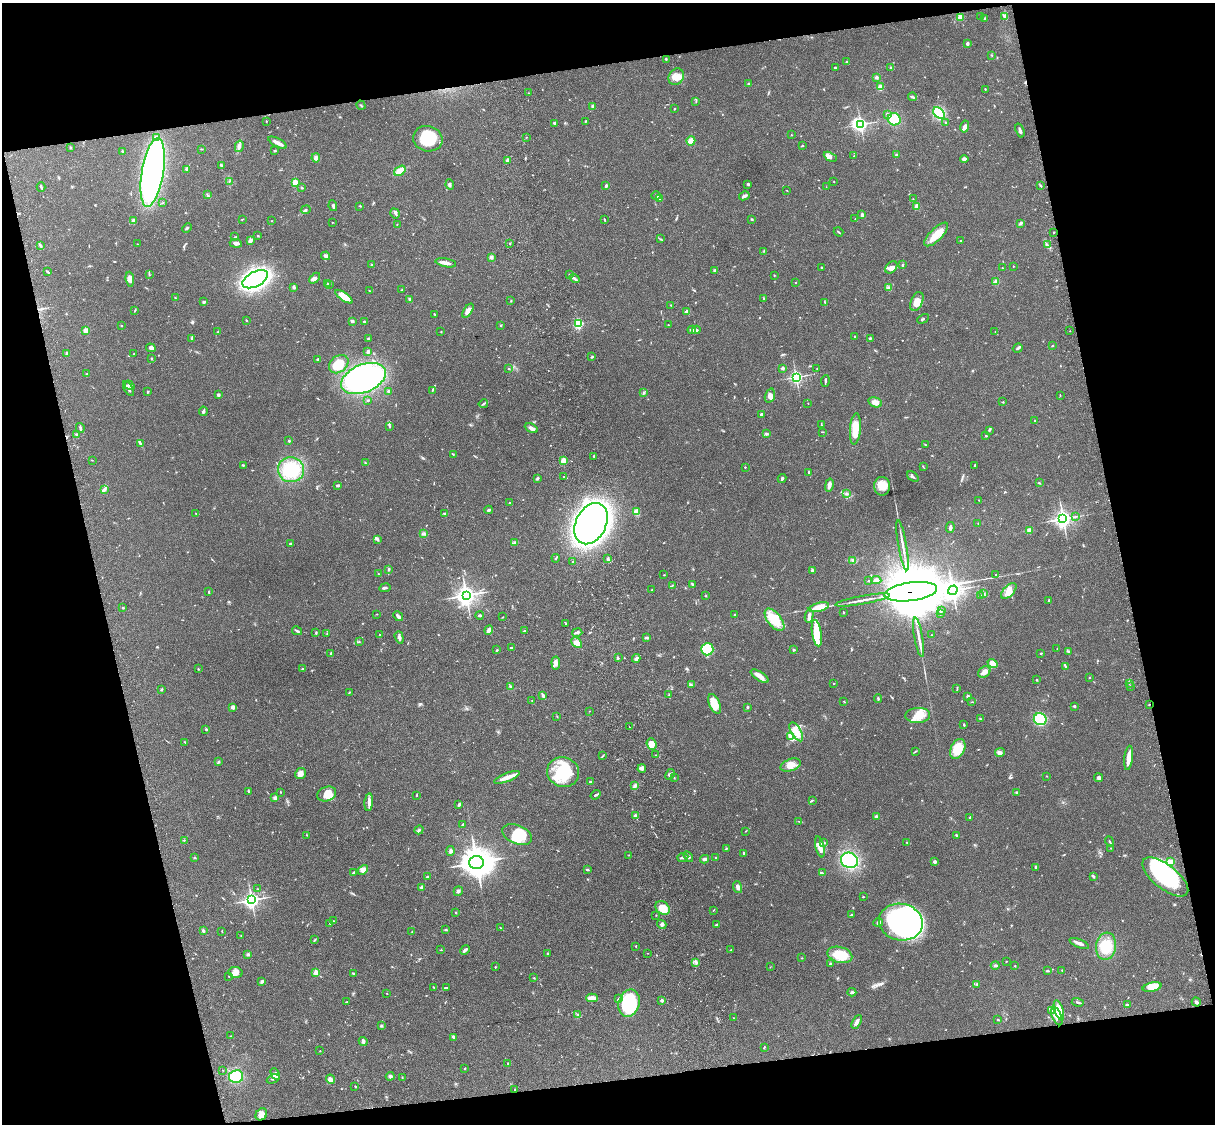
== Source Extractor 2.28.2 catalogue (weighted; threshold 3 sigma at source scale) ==
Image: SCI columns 121-4969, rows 277-4763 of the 5088 x 4927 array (HDU 1 of 3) = the unmasked area's bounding box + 8 px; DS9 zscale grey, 4 x 4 block average (1 PNG px = mean of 4 x 4 image px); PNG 1217 x 1126 px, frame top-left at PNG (2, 3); each listed source drawn as its Kron ellipse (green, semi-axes under 4 px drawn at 4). Shown black and unused: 26% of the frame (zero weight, under 3 of 4 exposures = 6% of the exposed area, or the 3 px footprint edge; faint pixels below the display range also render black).
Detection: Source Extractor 2.28.2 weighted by HDU 2 'WHT'. Background 0.0752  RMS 0.0059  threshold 0.0265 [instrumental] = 3 sigma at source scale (4.5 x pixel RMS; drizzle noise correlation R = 1.50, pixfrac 1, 0.05/0.05 arcsec/px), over >= 5 px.
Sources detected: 755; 3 too faint to see at this stretch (4 x 4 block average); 6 inside a brighter object's white glare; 2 cosmic-ray / hot-pixel residue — neither listed nor drawn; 16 coinciding with a brighter row at this scale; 48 inside a brighter listed object's ellipse — not listed separately; of the other 680, all 500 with FLUX_AUTO >= 1.36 (the completeness limit of this list) listed and drawn (180 fainter detections not listed), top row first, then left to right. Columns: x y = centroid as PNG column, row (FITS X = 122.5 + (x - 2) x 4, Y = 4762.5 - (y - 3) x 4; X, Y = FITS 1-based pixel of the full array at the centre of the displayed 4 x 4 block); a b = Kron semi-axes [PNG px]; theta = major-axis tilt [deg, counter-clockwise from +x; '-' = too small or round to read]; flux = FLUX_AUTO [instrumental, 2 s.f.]
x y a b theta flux
1005 16 4 3 - 9.6
960 17 2 2 - 130
981 17 3 2 - 3.1
985 18 3 2 - 2.7
967 44 2 2 - 29
992 55 2 2 - 1.8
666 59 2 2 - 2.3
847 61 2 2 - 1.9
891 67 2 2 - 1.8
835 68 4 2 - 4.1
676 77 9 7 57 28
876 77 3 2 - 7.3
749 84 2 2 - 17
880 87 3 3 - 15
985 89 2 2 - 2.6
528 93 2 2 - 2.6
912 97 4 2 - 4.8
696 101 2 2 - 1.8
361 105 5 2 - 2.8
593 106 2 2 - 12
674 109 2 2 - 6.8
939 113 7 4 -44 130
887 114 3 2 - 4.1
894 119 6 6 - 73
266 121 2 2 - 1.7
586 121 2 2 - 2.5
555 123 2 2 - 11
946 123 2 2 - 2.3
860 124 4 3 - 960
965 126 6 4 78 11
1020 130 7 2 -71 8.7
791 135 2 2 - 2.9
156 137 3 2 - 5.4
527 137 3 2 - 1.6
428 139 15 12 -13 130
691 141 5 4 - 29
278 143 10 3 -29 25
239 146 6 3 76 9.4
802 146 2 2 - 2.8
71 147 2 2 - 2.4
201 149 3 2 - 2.4
274 151 3 2 - 2.9
122 152 3 2 - 3.4
897 155 3 3 - 5.9
854 156 2 2 - 1.5
830 157 7 4 -27 15
316 158 4 2 - 5.7
964 159 4 3 - 12
508 160 3 3 - 8.1
221 165 3 2 - 4.6
187 169 4 2 - 4.2
400 171 6 3 35 64
153 172 35 11 80 1100
229 181 2 2 - 2
834 181 2 2 - 1.5
295 183 2 2 - 210
748 184 2 2 - 5.3
450 185 5 2 - 5.6
1040 185 3 2 - 2.7
606 186 3 2 - 8.4
41 187 5 2 - 5.3
826 187 2 2 - 1.8
302 188 3 2 - 3.3
787 191 2 2 - 1.4
208 195 2 2 - 2.1
656 196 5 2 - 4.3
744 196 5 3 - 9.1
659 198 4 3 - 4.9
913 199 2 2 - 1.8
163 203 3 2 - 2.2
333 206 5 2 - 5.7
360 206 2 2 - 2.2
916 206 3 3 - 9.7
306 210 5 2 - 5.3
395 213 5 2 - 5.5
862 215 2 2 - 27
242 219 3 2 - 2.3
752 219 3 2 - 2.4
855 219 2 2 - 2.3
604 220 3 2 - 2.4
133 221 2 2 - 65
271 221 2 2 - 1.4
332 222 2 2 - 1.6
397 224 2 2 - 1.4
1021 224 2 2 - 2.7
187 228 5 2 - 3.9
838 232 5 2 - 3.5
1054 232 2 2 - 1.8
936 234 15 6 45 57
258 235 2 2 - 2.3
234 237 2 2 - 1.9
660 239 3 2 - 2.4
250 241 4 2 - 15
960 241 2 2 - 2.3
236 243 6 3 -5 11
137 244 2 2 - 1.4
510 244 2 2 - 1.8
40 245 4 2 - 5
1047 245 4 2 - 5.3
764 251 2 2 - 2
326 256 4 3 - 12
491 257 3 3 - 5.6
446 263 10 3 -10 21
372 265 2 2 - 2.5
902 265 4 2 - 2.5
1013 266 2 2 - 1.7
891 267 7 5 49 16
822 268 2 2 - 3.3
1002 268 2 2 - 1.6
715 270 3 2 - 4.1
47 272 3 2 - 3.4
570 274 2 2 - 4.2
149 275 3 2 - 2.6
774 275 2 2 - 1.7
315 278 6 4 44 11
130 279 7 3 -83 14
255 279 14 7 28 1200
575 279 5 2 - 12
996 282 3 3 - 12
327 283 2 2 - 4.2
795 283 2 2 - 1.5
330 284 2 2 - 2.1
294 287 3 2 - 7.1
889 288 3 2 - 4.9
369 290 2 2 - 2.3
402 290 3 2 - 2.1
344 297 10 4 -34 50
175 298 2 2 - 1.6
764 298 2 2 - 1.7
410 300 4 2 - 10
511 300 2 2 - 1.4
917 301 10 6 66 32
204 302 3 2 - 5.6
825 303 3 2 - 2.4
671 305 2 2 - 1.9
135 311 3 2 - 2.8
468 311 8 3 57 24
687 311 4 3 - 6.8
434 314 3 2 - 2.4
923 319 6 2 27 4.8
246 320 2 2 - 1.9
352 321 3 2 - 7.1
364 321 2 2 - 3
578 324 2 2 - 440
121 325 2 2 - 5.9
501 325 2 2 - 3.2
668 325 2 2 - 1.5
86 330 2 2 - 100
692 330 4 3 - 9.2
696 330 4 3 - 12
1070 331 2 2 - 1.4
217 332 2 2 - 1.7
441 332 2 2 - 2
995 332 2 2 - 1.4
855 336 2 2 - 3.8
192 338 4 2 - 4.1
368 338 3 2 - 1.6
870 338 3 2 - 3
1053 345 2 2 - 2.5
151 348 5 3 - 13
1018 348 5 3 - 7.3
368 352 3 2 - 6.1
67 353 3 2 - 7.5
134 353 2 2 - 1.7
592 357 3 2 - 4.2
151 359 2 2 - 2.9
318 359 2 2 - 19
339 364 11 8 39 76
782 368 4 3 - 4.5
508 369 2 2 - 3.7
817 369 2 2 - 1.9
87 374 2 2 - 3.5
796 377 3 3 - 640
363 378 23 14 22 710
825 381 6 2 84 5.2
129 385 5 3 - 9.2
128 389 8 2 -61 11
432 390 4 2 - 4.1
388 391 3 2 - 2.9
147 392 3 2 - 3.3
643 393 2 2 - 3
218 395 2 2 - 27
1060 395 2 2 - 1.7
770 396 7 5 72 13
368 400 2 2 - 4
875 402 7 5 -18 23
1003 402 2 2 - 1.4
808 403 2 2 - 1.6
483 404 4 2 - 4.1
203 411 5 3 - 5.8
762 415 3 2 - 12
1035 421 3 2 - 3.5
821 425 2 2 - 1.5
390 426 2 2 - 2.1
80 428 5 2 - 5.7
531 428 7 2 -27 17
855 429 16 5 85 67
989 430 4 3 - 4.3
822 432 3 2 - 1.5
766 433 3 3 - 4.9
77 435 3 3 - 6.2
986 436 2 2 - 6.8
289 441 2 2 - 11
140 443 4 3 - 5.5
925 445 3 2 - 2.7
453 454 2 2 - 2.2
594 456 3 2 - 3.9
92 460 2 2 - 1.4
563 461 2 2 - 100
365 463 2 2 - 2.4
243 465 2 2 - 4.7
975 465 2 2 - 2.7
745 467 2 2 - 4.1
923 467 3 2 - 2
291 470 13 12 - 180
809 472 2 2 - 4.1
564 477 2 2 - 1.7
913 477 6 2 -36 5.1
537 478 3 2 - 5.7
782 478 4 2 - 6
1039 483 2 2 - 2.8
338 485 4 2 - 4.8
829 485 6 3 77 16
882 486 9 8 - 44
105 489 2 2 - 1.9
846 494 3 2 - 5.4
979 500 2 2 - 1.4
510 503 2 2 - 2.4
489 510 4 3 - 5.8
636 512 4 3 - 22
445 513 3 2 - 3.7
196 514 2 2 - 1.5
1076 516 2 2 - 1.5
1063 519 3 3 - 1400
978 523 2 2 - 1.5
591 524 22 15 63 2400
950 527 5 2 - 9.3
1029 530 4 3 - 9.5
424 534 3 2 - 3.9
377 539 4 3 - 5.2
514 542 2 2 - 3.6
290 544 2 2 - 4.1
903 545 25 2 -80 24
556 558 4 2 - 3.8
607 559 4 3 - 6.4
853 560 3 2 - 4.6
573 562 2 2 - 1.7
389 569 3 2 - 5.1
812 571 3 3 - 5.1
379 574 2 2 - 1.7
664 575 2 2 - 1.9
996 575 2 2 - 3.3
876 580 5 3 - 12
868 581 2 2 - 2
692 584 4 2 - 5.4
672 586 3 2 - 3.5
385 588 5 2 - 5.3
652 590 2 2 - 2.2
953 590 5 3 - 1700
1009 591 10 5 46 25
209 592 2 2 - 2.7
911 592 26 9 7 50000
984 593 2 2 - 2.1
466 595 4 3 - 2000
706 596 2 2 - 1.9
981 596 2 2 - 1.9
863 600 28 2 10 28
1049 601 2 2 - 2.8
819 607 10 4 14 47
123 608 2 2 - 3
941 611 3 2 - 2.6
844 613 2 2 - 1.9
941 613 3 2 - 4.6
376 614 2 2 - 1.5
479 615 4 2 - 3.9
735 615 3 2 - 2.5
398 616 5 2 - 11
809 616 7 3 78 14
503 617 2 2 - 1.4
774 620 13 7 -52 83
566 624 2 2 - 1.8
489 630 5 2 - 22
297 631 5 2 - 6
524 631 3 2 - 3.6
577 632 5 2 - 9.8
316 633 3 2 - 4.2
817 633 13 4 -81 44
327 634 3 2 - 3.4
380 635 2 2 - 2.7
931 635 2 2 - 1.5
399 637 6 3 -72 9.9
646 637 3 2 - 6.6
919 637 20 2 -80 25
359 642 3 2 - 1.8
577 643 6 4 -45 21
511 647 2 2 - 7.5
1057 648 2 2 - 1.5
707 649 6 6 - 130
497 650 3 2 - 2.6
793 650 3 3 - 3.5
1068 651 3 2 - 6
1041 653 2 2 - 8.6
331 654 3 2 - 5.3
618 658 2 2 - 4
636 658 4 3 - 11
556 663 6 4 -84 14
993 664 5 3 - 32
1065 666 4 2 - 3.7
198 669 3 2 - 1.8
302 669 3 2 - 4.8
984 672 7 5 37 20
760 676 10 4 -32 21
1089 677 2 2 - 2.4
1037 680 3 2 - 2.2
1129 683 2 2 - 1.8
691 684 4 2 - 3.6
833 684 2 2 - 2.9
511 687 3 2 - 4.2
1130 687 2 2 - 1.6
957 688 2 2 - 1.8
161 689 3 2 - 2.1
349 692 3 2 - 2.1
669 695 2 2 - 2.2
543 696 4 2 - 11
968 697 2 2 - 37
878 699 4 2 - 3.8
532 701 2 2 - 1.8
844 701 2 2 - 2.1
972 702 3 2 - 1.7
715 704 10 5 -66 59
1149 704 2 2 - 4.2
1074 706 3 2 - 5.6
233 707 2 2 - 45
748 707 2 2 - 4.3
589 711 2 2 - 1.5
918 715 12 7 3 45
557 716 3 2 - 1.9
980 718 2 2 - 2.3
1040 719 6 6 - 200
964 725 3 2 - 3.9
629 727 2 2 - 3.1
206 729 2 2 - 3.8
796 732 10 5 -59 36
790 737 3 3 - 17
185 742 3 2 - 1.9
652 744 6 4 -67 21
958 749 10 7 63 80
916 751 4 2 - 2.8
1000 752 5 4 - 10
655 755 2 2 - 1.5
603 756 2 2 - 1.9
1129 758 12 2 83 46
219 762 3 2 - 2.8
791 765 10 6 19 36
642 769 4 2 - 4.6
563 772 16 14 -22 180
300 774 5 5 - 24
670 774 6 2 62 6.7
1047 776 2 2 - 1.7
507 777 13 4 21 27
674 778 2 2 - 1.8
1099 778 4 3 - 8.7
590 782 3 2 - 2.9
635 785 4 2 - 3.3
249 791 3 2 - 4.7
280 792 2 2 - 5.6
1017 792 3 2 - 6.9
327 794 9 7 20 60
417 795 2 2 - 1.7
596 795 5 2 - 5.3
275 798 4 3 - 8.4
812 800 3 2 - 2.6
369 802 9 3 85 13
459 804 3 2 - 7.5
635 815 2 2 - 21
876 816 3 2 - 9.3
970 817 2 2 - 2.5
798 821 2 2 - 1.5
462 825 3 2 - 4.1
419 830 5 3 - 7.3
746 831 2 2 - 1.7
517 834 15 9 -23 110
307 835 3 2 - 1.4
956 835 2 2 - 4.2
184 840 2 2 - 1.8
1109 841 5 2 - 3.2
906 842 2 2 - 2.2
824 843 3 2 - 2.7
820 847 11 3 -77 27
726 848 3 2 - 2.2
1111 848 2 2 - 1.8
451 851 5 3 - 7.7
744 853 4 2 - 4.2
629 855 2 2 - 1.4
683 857 5 2 - 12
688 857 6 3 -56 8.3
194 858 2 2 - 4.2
715 858 2 2 - 1.6
705 859 4 3 - 7.7
849 860 9 7 -27 280
1171 861 4 3 - 18
476 862 7 6 - 4700
935 862 2 2 - 30
1036 867 3 3 - 6.3
363 870 6 4 49 25
587 870 3 2 - 6.4
353 873 3 2 - 5.6
822 873 3 2 - 3.5
1093 876 3 2 - 4.8
427 877 3 2 - 4.8
1165 877 27 12 -38 380
422 887 2 2 - 38
738 887 6 3 -69 11
258 889 2 2 - 1.4
458 891 5 3 - 7.6
863 897 2 2 - 6.4
252 900 3 3 - 1100
663 908 8 6 -41 55
713 910 3 2 - 1.5
455 913 2 2 - 2.4
656 915 2 2 - 1.5
851 915 3 2 - 3.3
333 921 2 2 - 1.4
878 922 5 3 - 7.2
901 922 22 18 -12 1300
330 923 3 2 - 2.9
662 925 5 3 - 6.9
716 925 3 2 - 3.5
500 928 3 2 - 2.1
445 929 2 2 - 2
203 931 4 3 - 6.7
222 931 2 2 - 1.6
412 932 3 2 - 1.4
241 936 2 2 - 1.6
315 940 4 2 - 3
1079 943 10 2 -22 20
636 946 2 2 - 1.9
1106 946 14 10 82 100
441 950 3 2 - 1.9
465 950 5 2 - 10
731 950 2 2 - 4
647 953 2 2 - 1.4
248 954 3 2 - 3.6
548 954 3 2 - 3.2
840 955 13 8 -15 94
802 958 2 2 - 1.7
1006 961 2 2 - 2
696 962 2 2 - 2.7
830 964 2 2 - 14
995 965 4 3 - 6.1
1015 966 2 2 - 2.1
495 967 2 2 - 2.8
770 967 2 2 - 1.7
1062 970 2 2 - 1.4
1047 971 3 2 - 4.1
235 972 7 5 -7 21
316 973 2 2 - 120
353 973 4 2 - 2.7
229 976 2 2 - 1.4
534 978 2 2 - 2
262 981 4 3 - 6.1
977 984 2 2 - 5.1
434 987 4 2 - 2.8
447 987 3 2 - 2.6
1152 987 10 4 14 46
852 992 4 3 - 6.5
387 993 2 2 - 1.7
592 998 6 2 0 31
618 999 3 2 - 3.8
662 1000 2 2 - 27
347 1002 4 2 - 2.8
1078 1002 6 2 -15 4.8
1196 1002 5 2 - 11
629 1003 14 10 73 270
1127 1005 3 2 - 7
1059 1010 10 4 -72 54
1051 1011 3 2 - 4.3
578 1015 3 2 - 3.4
1057 1016 9 4 -67 26
733 1018 2 2 - 1.4
998 1020 3 2 - 2.4
857 1022 7 3 62 16
381 1026 2 2 - 5.4
230 1036 2 2 - 1.5
454 1037 4 2 - 9.1
363 1041 4 3 - 7.5
764 1047 2 2 - 3.7
320 1051 2 2 - 1.8
508 1063 2 2 - 2.9
465 1069 2 2 - 2.7
223 1070 2 2 - 1.6
275 1074 6 4 -63 24
236 1076 7 6 - 120
390 1076 4 3 - 6.8
402 1077 2 2 - 2.1
273 1079 7 3 22 7.5
330 1079 5 4 - 24
355 1086 2 2 - 2
515 1090 2 2 - 2.4
261 1114 6 5 - 22
Overlapping masked pixels (flux is a lower limit): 1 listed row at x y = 911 592
Diffuse or blended objects may show on this block-average render without a row.